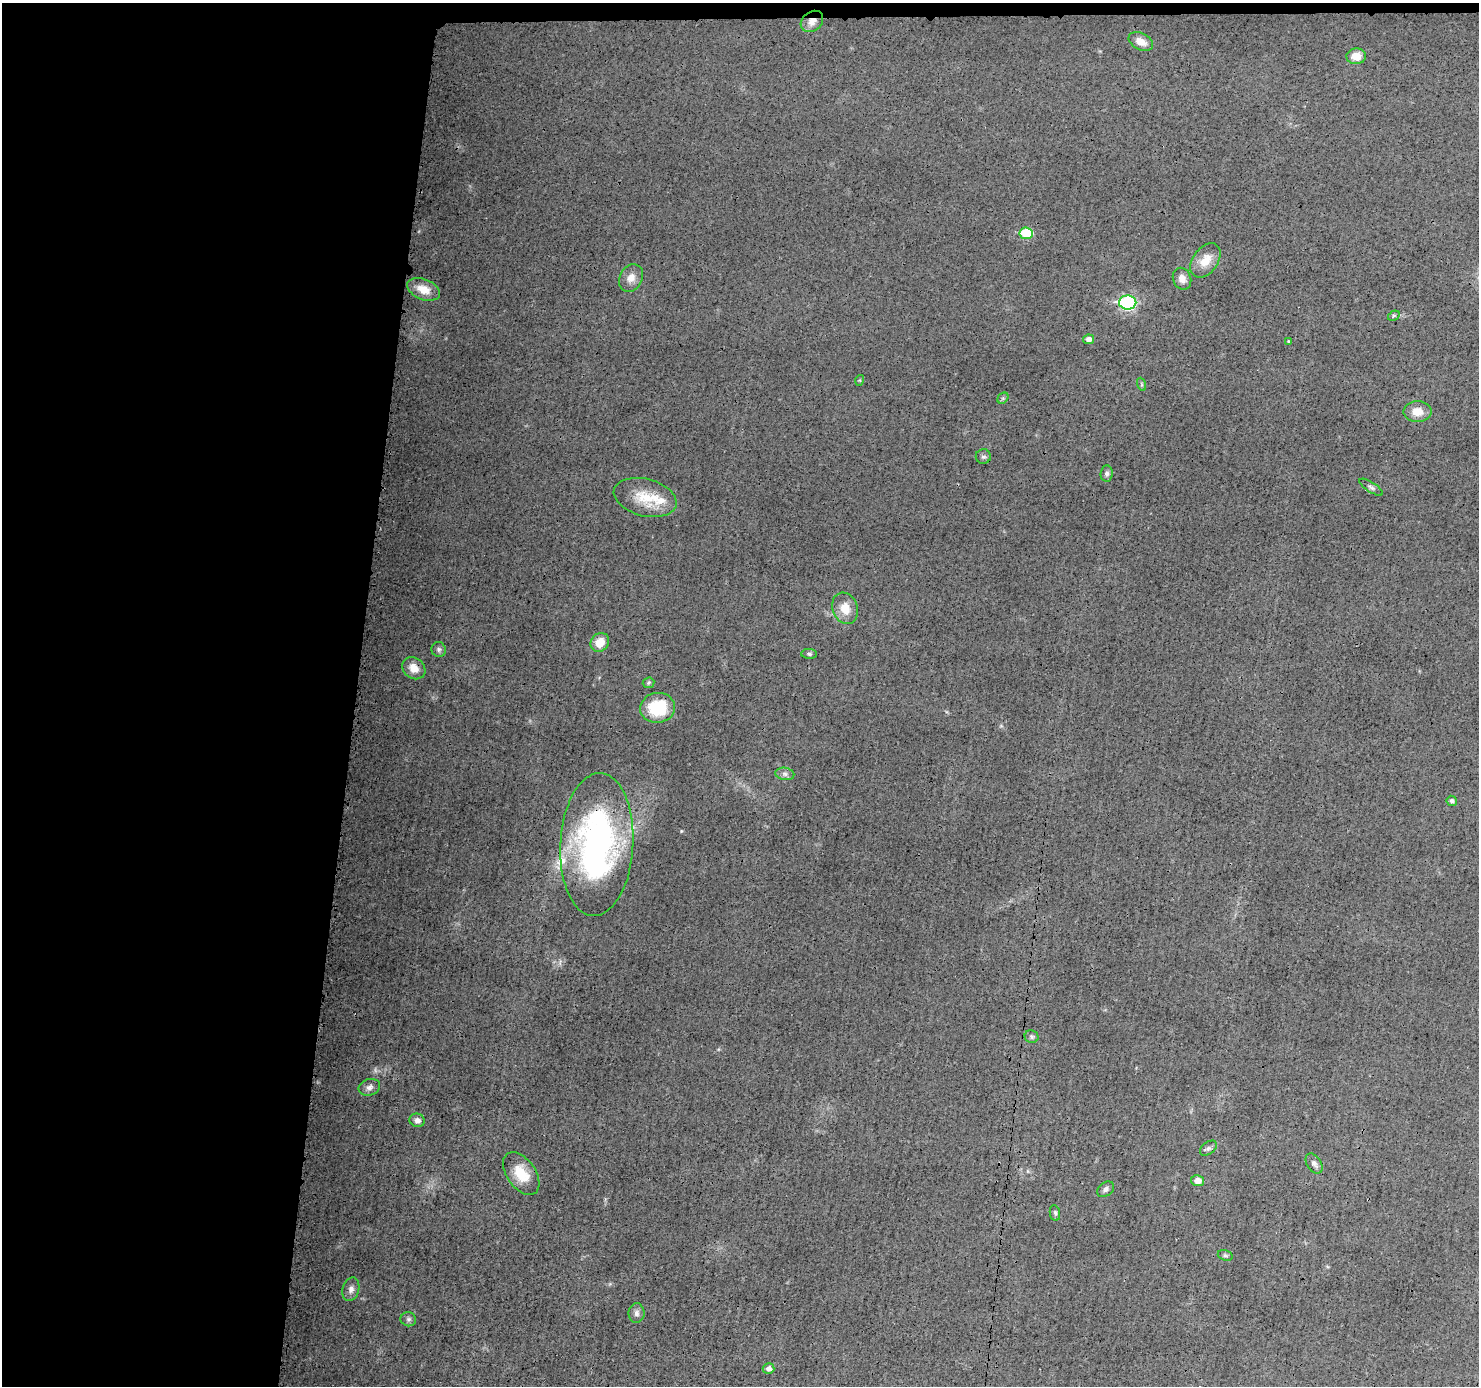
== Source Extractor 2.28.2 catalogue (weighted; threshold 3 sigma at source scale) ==
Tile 1 of 3 x 3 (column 1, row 1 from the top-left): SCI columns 7-1483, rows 2878-4261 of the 4445 x 4464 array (HDU 1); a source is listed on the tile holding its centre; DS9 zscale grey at full resolution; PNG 1481 x 1388 px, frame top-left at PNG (2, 3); each listed source drawn as its Kron ellipse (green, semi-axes under 4 px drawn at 4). Shown black and unused: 25% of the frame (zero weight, under 3 of 4 exposures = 1% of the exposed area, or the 3 px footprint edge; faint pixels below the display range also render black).
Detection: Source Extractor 2.28.2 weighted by HDU 2 'WHT'; one run over the whole footprint, this tile lists its part. Background 0.0141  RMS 0.0031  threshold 0.0139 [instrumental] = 3 sigma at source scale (4.5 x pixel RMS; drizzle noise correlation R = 1.50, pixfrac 1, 0.05/0.05 arcsec/px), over >= 5 px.
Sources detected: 46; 2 inside a brighter listed object's ellipse — not listed separately; the other 44 listed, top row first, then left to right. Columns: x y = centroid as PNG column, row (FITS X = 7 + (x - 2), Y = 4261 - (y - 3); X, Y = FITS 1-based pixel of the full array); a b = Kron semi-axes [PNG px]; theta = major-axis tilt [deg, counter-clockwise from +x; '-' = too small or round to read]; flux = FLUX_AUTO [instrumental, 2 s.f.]
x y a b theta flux
812 21 12 9 39 2.4
1141 42 13 8 -26 3.1
1356 56 10 8 2 3
1026 233 7 6 - 13
1205 260 19 12 54 4.7
631 278 14 11 62 2.7
1182 279 11 9 -67 2.1
424 289 17 10 -22 4.4
1128 302 8 7 - 46
1394 316 6 4 30 0.51
1088 339 5 5 - 1.6
1289 341 4 3 - 0.32
860 380 5 3 - 0.28
1141 384 7 4 -71 0.43
1003 398 6 5 - 0.49
1417 412 14 10 0 3.4
983 457 7 7 - 0.8
1107 474 8 6 86 0.82
1371 487 13 5 -33 0.92
645 497 32 18 -14 9.5
845 608 16 12 -70 4.2
600 642 10 8 50 4.3
439 650 7 7 - 0.81
809 654 8 5 -2 0.58
414 668 12 10 -39 3.4
649 683 6 5 - 0.47
658 708 17 15 8 14
785 774 9 6 -10 1
1452 801 5 5 - 0.91
597 844 71 36 87 95
1031 1037 7 6 - 0.71
369 1087 11 8 17 1.5
417 1120 7 6 - 1.4
1208 1148 10 6 37 0.87
1314 1164 11 7 -57 1.2
521 1174 24 14 -55 7.5
1198 1181 6 5 - 2.2
1106 1189 9 6 37 1.1
1055 1213 8 5 -79 0.6
1225 1255 8 5 -18 0.61
351 1289 12 8 74 1.6
636 1313 10 8 89 1.2
408 1319 8 7 - 0.88
769 1368 6 5 - 1.4
Overlapping masked pixels (flux is a lower limit): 2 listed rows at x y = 812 21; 597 844